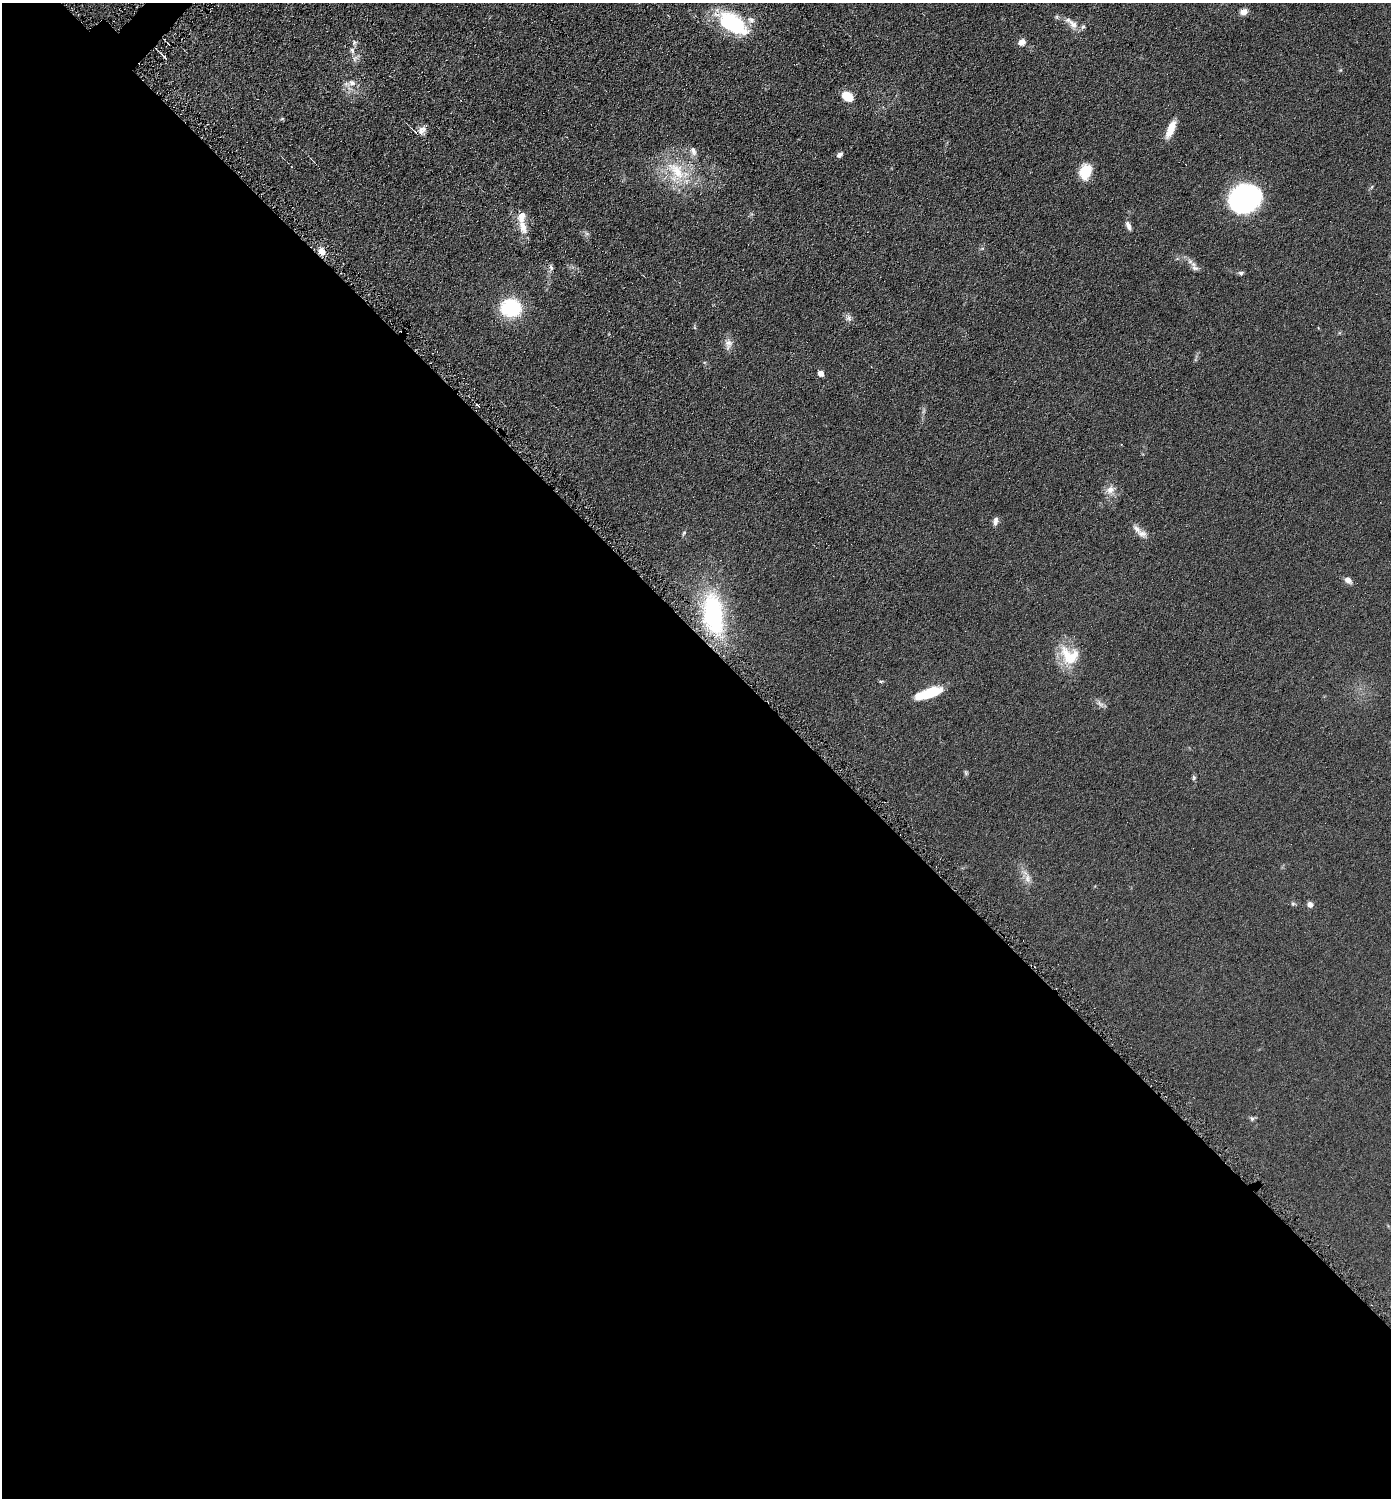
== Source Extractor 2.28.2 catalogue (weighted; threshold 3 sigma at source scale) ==
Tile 14 of 4 x 4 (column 2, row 4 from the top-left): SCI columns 1542-2930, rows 9-1504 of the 6003 x 6002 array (HDU 1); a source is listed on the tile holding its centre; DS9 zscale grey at full resolution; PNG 1393 x 1500 px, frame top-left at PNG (2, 3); no overlay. Shown black and unused: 58% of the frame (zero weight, under 4 of 8 exposures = <1% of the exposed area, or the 3 px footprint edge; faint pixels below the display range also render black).
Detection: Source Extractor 2.28.2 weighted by HDU 2 'WHT'; one run over the whole footprint, this tile lists its part. Background 0.0917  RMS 0.0078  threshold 0.0321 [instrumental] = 3 sigma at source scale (4.09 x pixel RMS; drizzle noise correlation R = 1.36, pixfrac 0.8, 0.05/0.05 arcsec/px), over >= 5 px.
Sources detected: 50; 1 inside a brighter object's white glare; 1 cosmic-ray / hot-pixel residue — not listed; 6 inside a brighter listed object's ellipse — not listed separately; the other 42 listed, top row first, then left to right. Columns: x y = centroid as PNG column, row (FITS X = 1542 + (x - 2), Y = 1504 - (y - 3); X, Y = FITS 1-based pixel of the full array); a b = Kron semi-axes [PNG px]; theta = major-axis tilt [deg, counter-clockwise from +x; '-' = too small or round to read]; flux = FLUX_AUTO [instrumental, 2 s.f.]
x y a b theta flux
1244 12 9 7 23 4.1
733 23 36 18 -33 56
1071 23 23 9 -42 7.4
1021 42 8 7 - 4.9
168 44 2 2 - 0.73
352 50 8 6 -74 2.4
165 57 8 3 -46 2.9
352 83 11 9 2 4.8
847 96 8 6 -31 22
282 119 6 3 19 0.76
1171 129 20 7 67 11
422 130 10 9 - 3.9
839 155 7 5 38 2.2
677 172 38 27 -45 38
1085 172 17 13 71 15
1244 199 30 25 19 120
523 226 21 10 -77 9.4
1128 226 12 5 -66 3.1
322 252 7 6 - 6.8
551 268 9 5 -64 1.8
1195 268 11 7 -8 2.7
1241 273 7 5 10 1.5
511 308 18 15 -11 54
848 318 7 7 - 2.4
728 344 15 10 89 4.8
820 373 5 4 - 7.7
1110 490 15 10 32 5.7
995 521 11 6 80 2.9
684 533 6 5 - 1.1
1142 533 14 9 -24 5
1348 580 8 6 -40 4.1
713 613 52 24 -81 87
1069 655 28 23 -34 23
881 681 5 4 - 0.89
931 692 23 10 21 25
1100 704 13 5 -40 2.8
966 773 7 5 -89 1.1
1194 778 7 5 -90 1.2
1027 878 12 9 -86 4.6
1293 904 6 5 - 1.1
1310 905 6 6 - 3.4
1252 1118 7 6 - 1.4